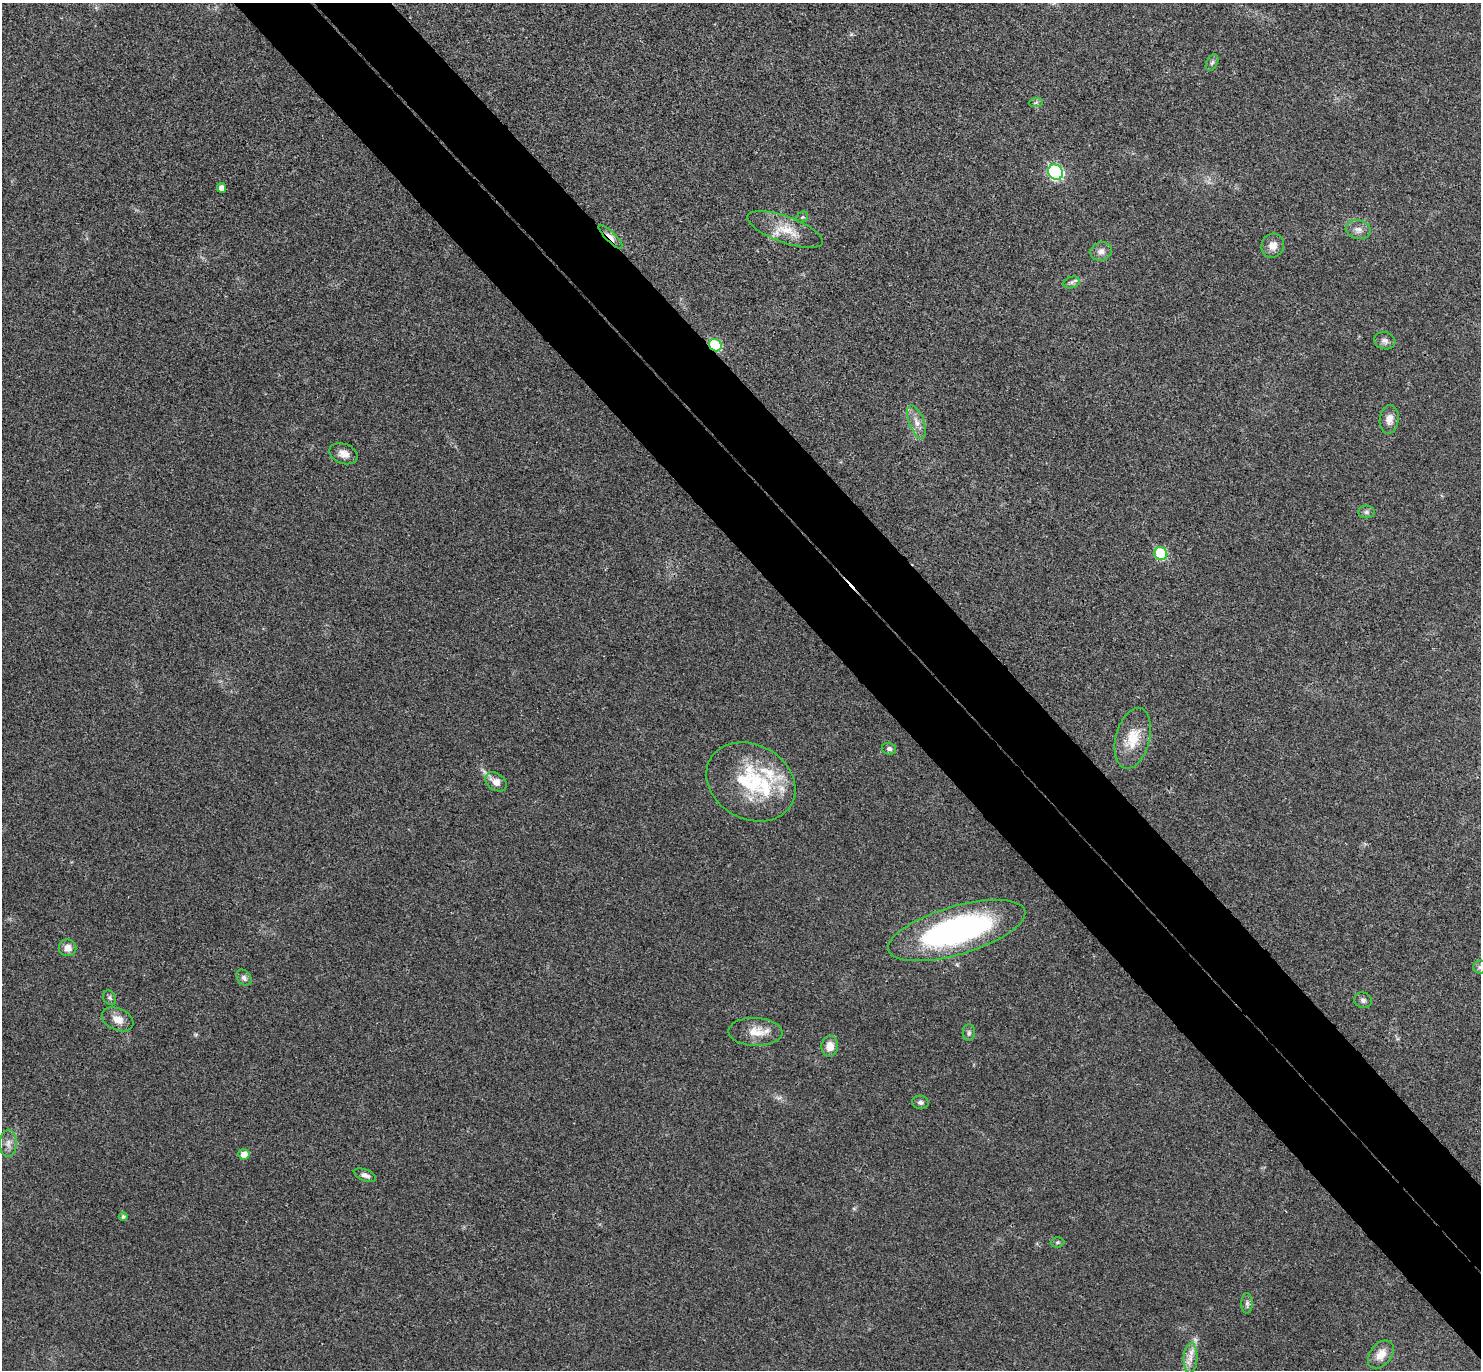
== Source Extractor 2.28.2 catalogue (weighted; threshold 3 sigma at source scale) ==
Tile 6 of 4 x 4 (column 2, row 2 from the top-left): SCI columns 1526-3004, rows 2931-4298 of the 6010 x 6001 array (HDU 1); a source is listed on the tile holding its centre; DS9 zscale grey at full resolution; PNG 1483 x 1372 px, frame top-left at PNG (2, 3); each listed source drawn as its Kron ellipse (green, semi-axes under 4 px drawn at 4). Shown black and unused: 10% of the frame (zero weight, under 3 of 4 exposures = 6% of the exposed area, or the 3 px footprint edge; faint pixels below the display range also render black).
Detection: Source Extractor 2.28.2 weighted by HDU 2 'WHT'; one run over the whole footprint, this tile lists its part. Background 0.0268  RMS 0.0047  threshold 0.0213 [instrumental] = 3 sigma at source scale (4.5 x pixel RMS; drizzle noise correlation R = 1.50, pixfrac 1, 0.05/0.05 arcsec/px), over >= 5 px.
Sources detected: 43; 2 inside a brighter listed object's ellipse — not listed separately; the other 41 listed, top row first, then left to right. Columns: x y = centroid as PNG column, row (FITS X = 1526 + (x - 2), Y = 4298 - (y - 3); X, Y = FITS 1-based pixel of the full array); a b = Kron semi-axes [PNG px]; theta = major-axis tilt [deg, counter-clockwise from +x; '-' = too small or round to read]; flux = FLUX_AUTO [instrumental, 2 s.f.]
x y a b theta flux
1212 63 9 5 63 1.2
1036 102 7 4 2 0.89
1055 172 8 7 - 66
222 188 5 4 - 3.3
802 217 6 5 - 0.69
785 229 40 13 -20 11
1358 230 12 9 -11 3.1
611 237 16 5 -45 3.3
1273 246 12 11 - 4.2
1101 251 11 9 13 2.8
1071 282 8 5 19 1.3
1385 341 11 8 -17 2
715 345 7 5 -44 26
1389 419 14 9 83 4.1
917 422 17 7 -69 4
344 454 15 10 -22 3.7
1366 512 8 6 0 1.3
1161 554 7 6 - 30
1133 738 31 17 76 12
889 749 7 6 - 1.5
496 782 12 8 -35 4.5
751 782 47 37 -29 42
957 930 71 24 16 130
68 948 9 8 - 3.7
1480 967 6 6 - 1.2
244 978 9 6 -51 1.7
110 998 8 6 -53 1.1
1363 1000 9 7 -19 1.6
118 1019 16 11 -24 5.1
755 1032 27 14 -2 8.2
969 1033 8 6 88 1.2
830 1046 10 8 83 4.9
920 1102 8 6 -5 1.4
8 1143 13 8 87 3.3
244 1154 5 5 - 4.4
365 1175 11 5 -21 2.3
123 1216 4 4 - 1.1
1057 1242 7 5 3 0.82
1247 1303 10 5 90 1.4
1381 1354 16 10 52 4.6
1190 1358 15 7 88 3.9
Overlapping masked pixels (flux is a lower limit): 2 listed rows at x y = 611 237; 715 345
Isophote crosses this tile's border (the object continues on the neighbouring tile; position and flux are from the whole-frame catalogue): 1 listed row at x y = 1480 967